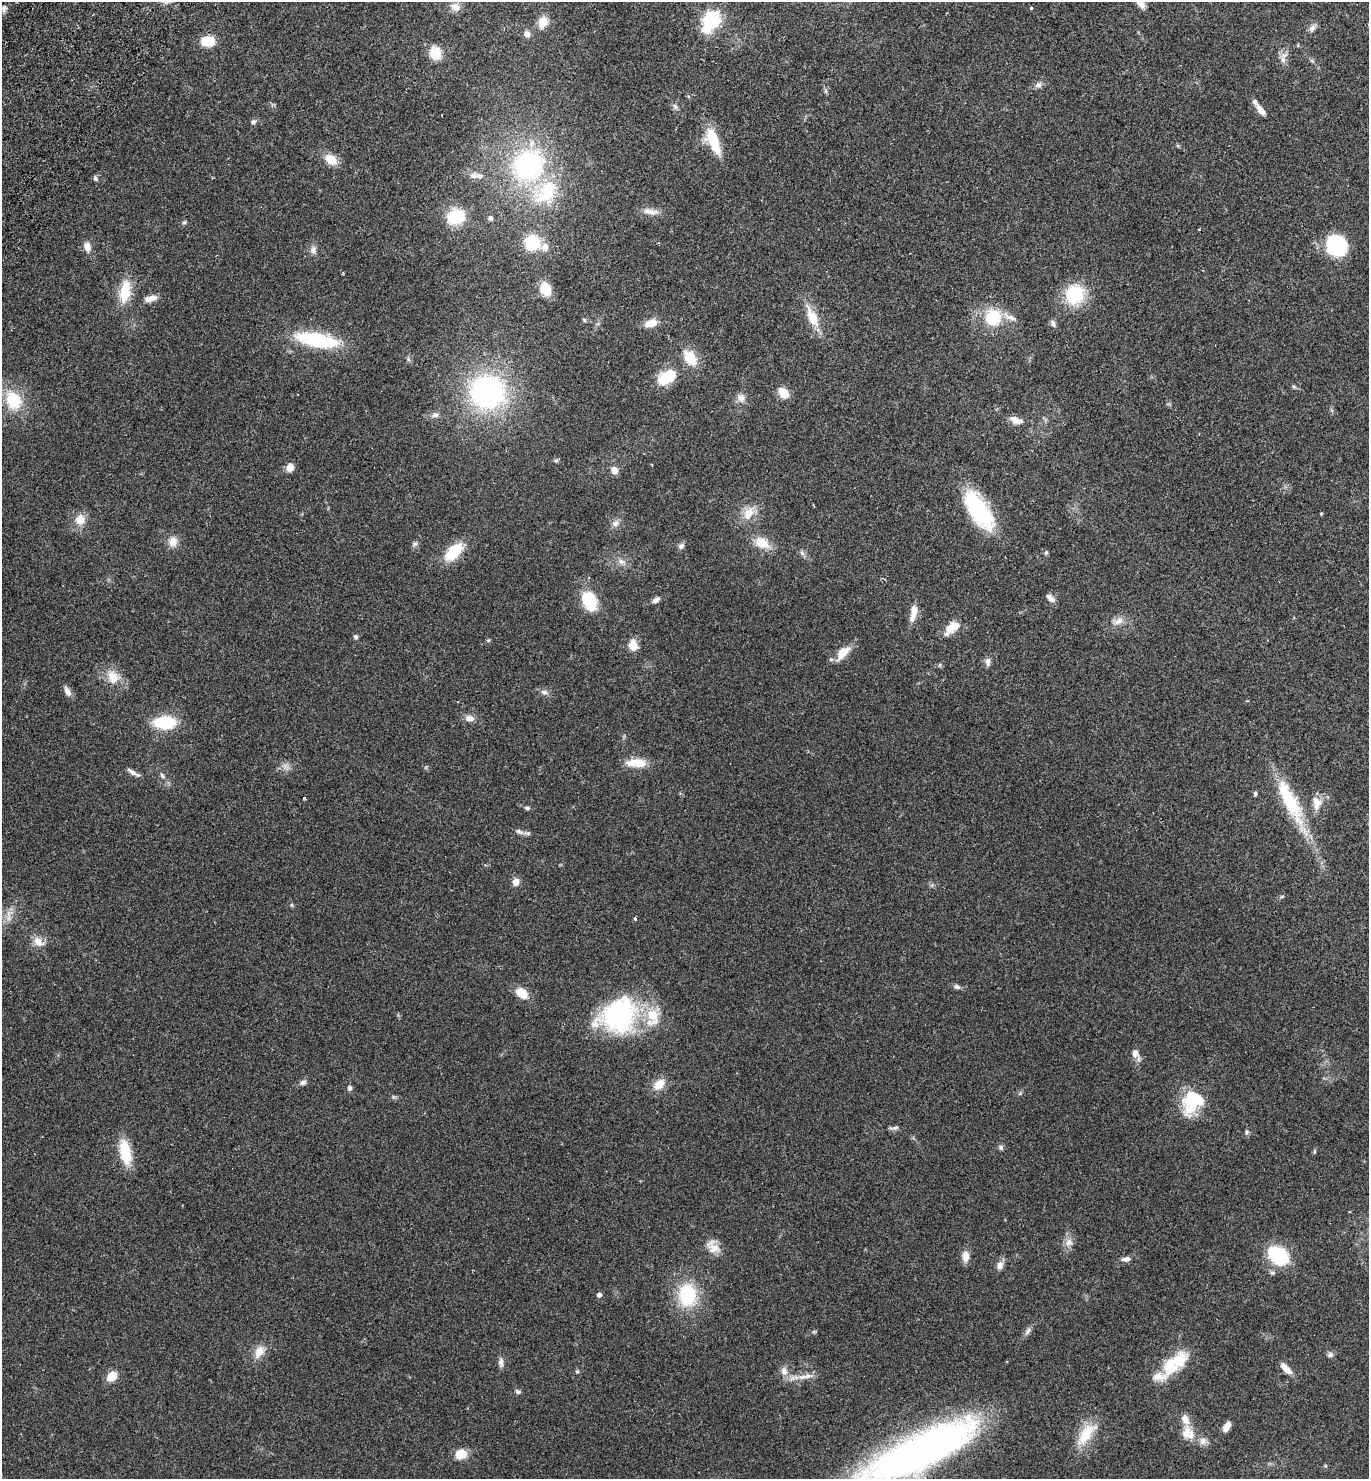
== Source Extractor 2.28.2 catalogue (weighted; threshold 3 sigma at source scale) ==
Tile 11 of 4 x 4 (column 3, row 3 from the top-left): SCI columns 2937-4303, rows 1517-2993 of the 6012 x 5983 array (HDU 1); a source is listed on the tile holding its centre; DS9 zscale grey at full resolution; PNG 1371 x 1481 px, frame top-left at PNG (2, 2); no overlay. Shown black and unused: <1% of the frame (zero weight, under 2 of 3 exposures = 3% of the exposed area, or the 3 px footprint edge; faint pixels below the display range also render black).
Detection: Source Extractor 2.28.2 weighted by HDU 2 'WHT'; one run over the whole footprint, this tile lists its part. Background 0.086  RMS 0.0078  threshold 0.0351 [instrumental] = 3 sigma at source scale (4.5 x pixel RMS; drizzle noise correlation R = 1.50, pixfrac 1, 0.05/0.05 arcsec/px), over >= 5 px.
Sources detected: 157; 1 inside a brighter object's white glare — not listed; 15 inside a brighter listed object's ellipse — not listed separately; the other 141 listed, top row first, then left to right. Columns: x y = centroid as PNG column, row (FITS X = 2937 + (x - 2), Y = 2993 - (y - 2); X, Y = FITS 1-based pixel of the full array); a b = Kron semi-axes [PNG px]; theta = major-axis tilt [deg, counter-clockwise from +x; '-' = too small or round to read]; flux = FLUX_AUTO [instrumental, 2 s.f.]
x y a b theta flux
1140 2 18 7 -66 7.1
455 7 14 10 -13 6.2
4 8 8 6 -83 2.4
1031 8 3 3 - 1.7
712 20 8 7 - 240
543 22 12 9 67 10
1312 28 10 7 50 3.3
527 34 8 7 - 3.5
208 41 10 7 -5 24
435 53 13 10 -74 16
1283 60 11 6 90 3.9
1038 85 9 8 - 3
826 91 7 4 90 1.4
675 107 9 6 -49 2.1
1260 110 14 6 -52 6.3
253 122 7 6 - 1.9
713 141 34 13 -67 24
331 159 13 9 -37 13
528 165 33 30 47 110
479 176 16 7 -17 5.1
95 178 7 5 -60 1.6
545 195 37 21 8 37
651 212 18 7 -4 6.2
456 217 18 15 16 31
491 218 6 6 - 2.1
184 222 6 5 - 1.2
1199 230 2 2 - 0.59
532 243 14 14 - 32
1336 245 17 16 - 60
87 247 12 8 -81 5.5
313 250 10 8 -88 3.5
545 289 14 11 -69 16
125 291 30 13 81 20
1075 294 19 17 85 41
152 298 13 8 23 5
812 317 30 12 -66 17
1010 317 21 7 -25 5.9
993 318 11 10 - 41
584 320 6 4 -48 1
651 323 14 8 21 9
1053 324 10 6 -61 2.5
317 340 41 13 -10 66
690 358 17 11 -57 18
408 359 7 4 -71 1.3
667 377 20 13 29 26
1294 387 6 4 -43 1.1
487 392 35 34 - 150
783 393 8 7 - 17
741 398 12 10 -80 4.7
13 400 25 20 -60 27
435 415 9 7 9 2.8
1016 420 18 9 -19 6.3
556 460 6 5 - 1.3
290 467 8 7 - 7
614 470 8 7 - 5.7
979 510 42 17 -57 71
748 513 20 12 58 11
1321 513 4 3 - 0.93
80 519 13 12 - 9.1
615 523 11 8 29 3.9
173 541 12 10 66 7.4
762 543 20 12 -28 13
415 544 7 5 21 1.8
681 546 9 7 39 2.4
454 552 20 11 47 27
1046 552 6 4 63 1.1
802 553 7 6 - 2.1
621 562 10 7 -37 3.6
1050 598 12 6 -47 3.9
656 600 11 6 31 2.9
589 601 23 14 -62 28
912 617 16 9 76 6
1118 621 15 9 16 5.9
949 628 18 12 67 9.4
356 637 6 5 - 1.4
488 640 6 4 -43 0.96
633 645 14 10 -82 8
843 653 18 9 48 13
988 662 11 7 87 3.2
940 665 6 4 89 0.93
113 677 18 15 -49 13
67 691 13 7 -60 4.3
544 692 11 6 -13 2.8
469 718 13 8 -8 4.6
165 722 24 13 -2 33
636 763 23 10 -2 15
285 767 11 7 -50 3.8
133 773 17 4 -30 3.5
162 776 8 5 -60 1.9
1255 794 5 4 - 1.5
304 798 3 3 - 1.1
1289 802 77 18 -63 50
1317 803 19 11 -79 8.5
527 808 7 5 -9 1.5
519 832 12 6 -25 2.5
516 882 8 7 - 5.8
1282 896 6 3 20 0.97
292 905 6 4 -71 0.98
9 918 9 4 82 2.7
635 919 4 3 - 1.5
38 941 13 9 -41 7.7
957 986 8 6 -19 2.2
522 993 14 10 -36 11
618 1015 44 35 35 110
1135 1053 13 9 -66 4.8
303 1082 9 6 24 2.4
659 1084 15 10 42 10
350 1088 7 6 - 1.8
1192 1103 40 18 62 29
894 1128 15 5 5 2.2
1247 1132 7 6 - 1.5
1001 1147 7 6 - 1.9
125 1152 30 13 -79 22
1314 1152 6 3 72 0.93
1069 1242 11 10 - 5.3
713 1247 20 13 -44 8.7
1278 1255 15 11 -36 68
965 1256 14 8 90 6.4
1126 1259 11 6 6 3.6
1000 1265 10 8 68 4.3
1272 1273 7 6 - 1.6
599 1295 5 4 - 3
687 1295 24 18 -89 45
1028 1331 13 6 64 2.8
814 1332 6 4 -18 0.93
259 1352 18 11 61 9.3
1330 1355 9 6 28 2.1
501 1362 13 6 -86 3.4
1170 1364 21 14 49 19
1286 1368 16 6 -46 7
577 1371 5 5 - 1
784 1371 12 9 -63 5.1
112 1376 10 8 50 12
802 1377 14 6 10 5.6
518 1392 8 6 -21 1.7
1227 1427 11 6 60 6.4
1086 1434 38 15 52 20
1186 1434 19 12 78 8.4
1203 1441 10 10 - 4.3
920 1452 115 31 26 420
461 1454 11 9 24 14
Isophote crosses this tile's border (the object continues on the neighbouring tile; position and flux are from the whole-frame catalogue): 2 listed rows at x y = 1140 2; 920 1452